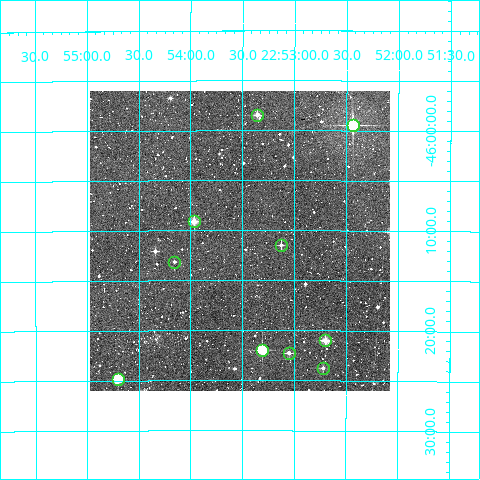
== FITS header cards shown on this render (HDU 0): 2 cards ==
NAXIS1  =                  300
NAXIS2  =                  300

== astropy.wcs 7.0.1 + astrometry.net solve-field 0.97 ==
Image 300 x 300 px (HDU 0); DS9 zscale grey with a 90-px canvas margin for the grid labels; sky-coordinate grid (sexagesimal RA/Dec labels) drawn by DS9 from the SOLVED WCS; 10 Tycho-2 reference stars matched to detected sources circled (green)
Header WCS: RA---TAN/DEC--TAN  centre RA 22:53:31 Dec -46:11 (343.38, -46.18 deg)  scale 6 arcsec/px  FOV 30.0' x 30.0'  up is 0 deg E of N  parity normal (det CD < 0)
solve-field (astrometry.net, Tycho-2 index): VERIFIED the header's WCS against the Tycho-2 star catalogue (verified at 2 index scales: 9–10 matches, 0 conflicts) and refined it, rather than solving blind
Solved WCS: RA---TAN-SIP/DEC--TAN-SIP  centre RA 22:53:32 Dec -46:11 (343.38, -46.18 deg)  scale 6.01 arcsec/px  FOV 30.0' x 30.0'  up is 0 deg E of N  parity normal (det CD < 0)
The solver's refit moves the header's centre by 1.8 arcsec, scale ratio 1.002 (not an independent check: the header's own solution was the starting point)
Tycho-2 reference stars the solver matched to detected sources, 10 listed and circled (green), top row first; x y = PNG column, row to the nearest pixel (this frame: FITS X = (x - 90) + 1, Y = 300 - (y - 91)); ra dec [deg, ICRS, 3 dp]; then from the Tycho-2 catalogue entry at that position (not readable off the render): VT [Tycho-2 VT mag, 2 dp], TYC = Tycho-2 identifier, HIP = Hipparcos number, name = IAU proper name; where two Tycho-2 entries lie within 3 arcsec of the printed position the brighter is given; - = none
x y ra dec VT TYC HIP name
257 115 343.339 -45.974 10.87 8447-356-1 - -
353 125 343.110 -45.991 7.42 8447-1055-1 112939 -
194 221 343.492 -46.152 10.39 8447-527-1 - -
281 245 343.282 -46.191 11.88 8447-1442-1 - -
174 262 343.539 -46.219 12.11 8447-144-1 - -
325 340 343.174 -46.350 10.54 8447-1291-1 - -
262 350 343.326 -46.366 9.19 8447-391-1 - -
289 353 343.263 -46.370 11.34 8447-836-1 - -
323 368 343.180 -46.395 11.72 8447-454-1 - -
118 379 343.676 -46.413 9.43 8447-784-1 113142 -